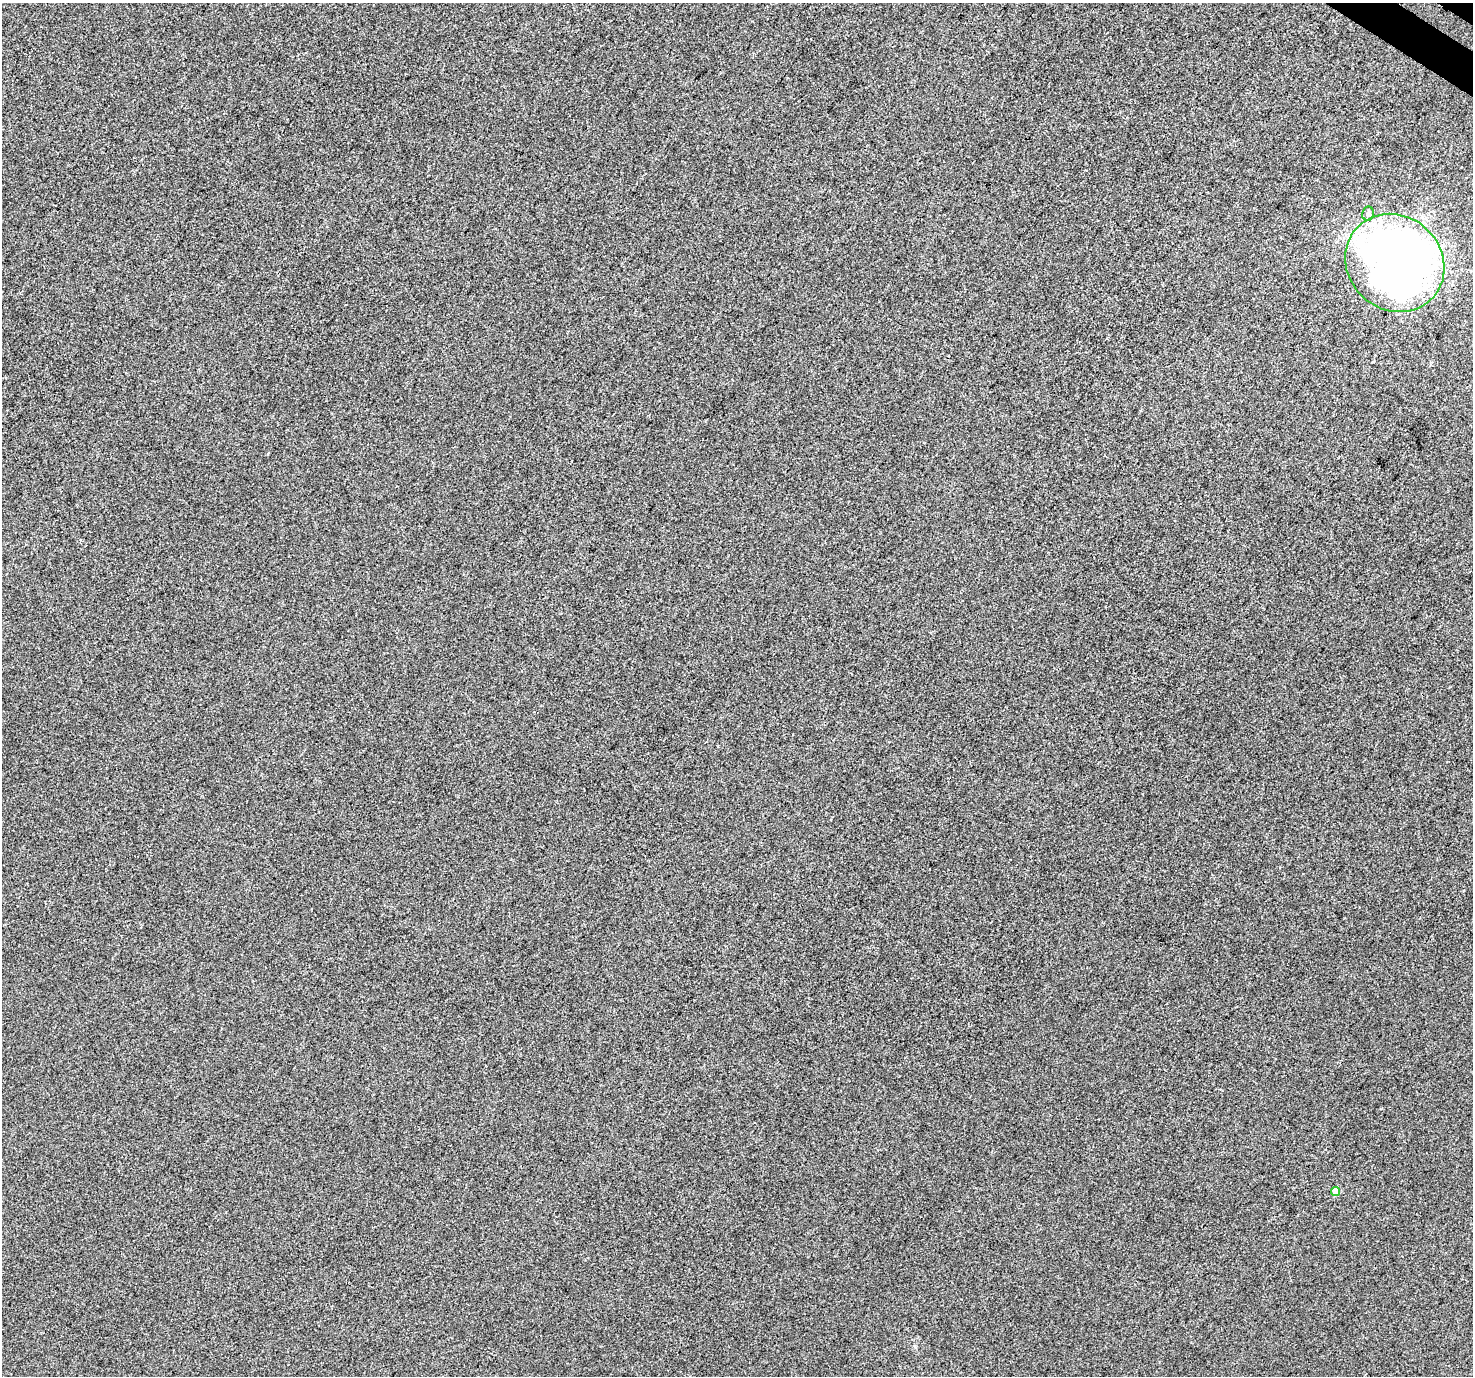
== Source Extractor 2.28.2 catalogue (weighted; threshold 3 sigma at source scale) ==
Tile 10 of 4 x 4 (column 2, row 3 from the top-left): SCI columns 1513-2983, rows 1674-3047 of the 5958 x 6029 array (HDU 1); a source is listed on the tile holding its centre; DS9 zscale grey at full resolution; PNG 1475 x 1378 px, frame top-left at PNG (2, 3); each listed source drawn as its Kron ellipse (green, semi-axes under 4 px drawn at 4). Shown black and unused: <1% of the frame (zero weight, under 3 of 4 exposures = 5% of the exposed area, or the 3 px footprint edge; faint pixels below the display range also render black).
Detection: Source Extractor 2.28.2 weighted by HDU 2 'WHT'; one run over the whole footprint, this tile lists its part. Background -0.00143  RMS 0.0048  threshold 0.0217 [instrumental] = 3 sigma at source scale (4.5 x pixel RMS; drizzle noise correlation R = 1.50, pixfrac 1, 0.0396/0.0396 arcsec/px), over >= 5 px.
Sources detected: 3; all 3 listed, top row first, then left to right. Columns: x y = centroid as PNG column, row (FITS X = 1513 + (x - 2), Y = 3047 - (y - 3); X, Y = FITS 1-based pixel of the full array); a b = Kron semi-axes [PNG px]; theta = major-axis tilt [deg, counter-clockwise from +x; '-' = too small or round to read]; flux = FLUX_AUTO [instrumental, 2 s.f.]
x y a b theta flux
1368 213 7 6 - 1.3
1395 263 52 47 -42 420
1336 1191 4 4 - 5.5